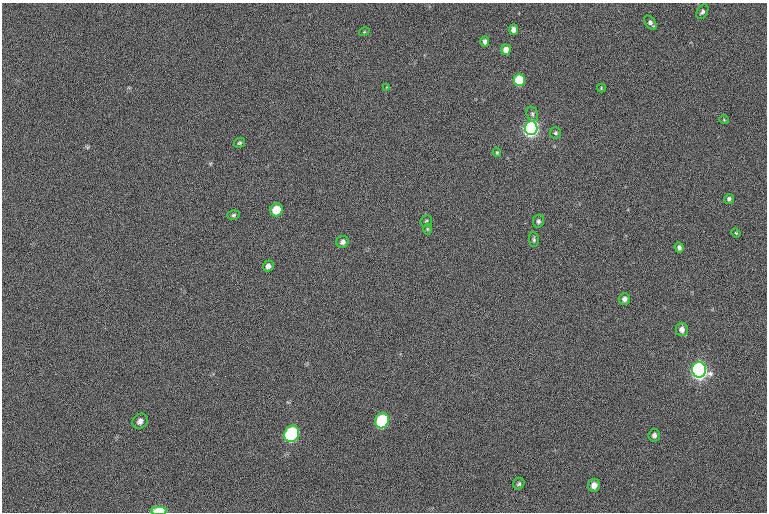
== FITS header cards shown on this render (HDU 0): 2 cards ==
NAXIS1  =                 765  / length of data axis 1
NAXIS2  =                 510  / length of data axis 2

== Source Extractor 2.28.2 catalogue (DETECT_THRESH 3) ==
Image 765 x 510 px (HDU 0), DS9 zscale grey, 1 PNG px = 1 image px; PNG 769 x 514 px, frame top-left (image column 1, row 510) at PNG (2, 3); each listed source drawn as its Kron ellipse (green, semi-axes under 4 px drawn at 4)
Background -29.1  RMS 14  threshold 42.6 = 3 sigma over >= 5 px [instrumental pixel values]
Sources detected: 36; all 36 listed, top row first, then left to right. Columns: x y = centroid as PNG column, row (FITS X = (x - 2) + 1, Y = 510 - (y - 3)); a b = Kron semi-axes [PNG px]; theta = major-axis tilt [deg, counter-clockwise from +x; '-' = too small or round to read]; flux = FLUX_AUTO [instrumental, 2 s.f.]
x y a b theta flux
702 12 8 5 59 2600
650 23 8 5 -54 3600
513 30 5 4 - 5200
364 32 5 3 - 860
485 41 5 4 - 3300
506 49 5 5 - 7900
519 80 6 5 - 52000
387 87 4 4 - 830
601 88 4 4 - 970
532 114 8 5 -75 2000
724 120 5 3 - 710
531 128 7 6 - 400000
555 133 5 5 - 1600
239 143 6 4 31 1600
497 153 4 4 - 1000
729 199 5 4 - 2200
276 210 6 6 - 24000
233 215 6 4 16 1600
426 221 6 6 - 1600
538 221 7 5 77 2400
427 229 6 4 -90 1200
736 233 5 3 - 860
534 239 7 4 -85 1700
343 242 6 6 - 3600
679 247 5 4 - 2500
268 266 6 5 - 3600
624 299 6 5 - 3800
682 329 7 6 - 5300
699 370 8 7 - 460000
140 421 8 7 - 4100
382 421 8 7 - 96000
292 434 8 7 - 170000
654 435 6 5 - 3100
519 484 6 5 - 1800
594 485 6 6 - 6200
159 511 8 4 0 44000
At the frame edge (FLAGS 8, measured only in part): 1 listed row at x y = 159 511